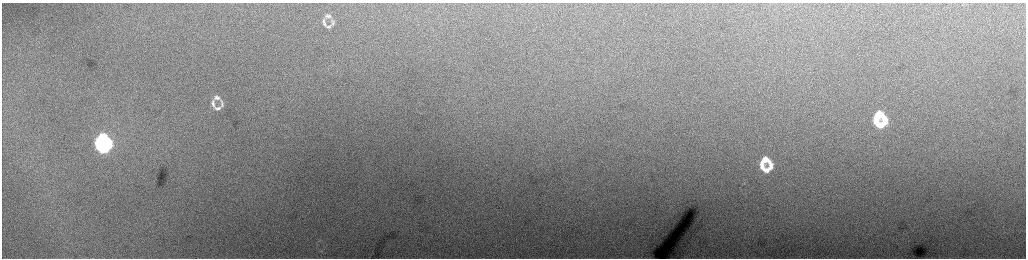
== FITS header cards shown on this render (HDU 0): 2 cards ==
NAXIS1  =                 2048 /fastest changing axis
NAXIS2  =                  512 /next to fastest changing axis

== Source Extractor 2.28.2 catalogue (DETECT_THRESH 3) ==
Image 2048 x 512 px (HDU 0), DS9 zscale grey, zoomed out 1/2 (1 PNG px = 2 x 2 image px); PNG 1028 x 260 px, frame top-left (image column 1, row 511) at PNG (2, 3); no overlay
Background 223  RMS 3.6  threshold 10.7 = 3 sigma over >= 5 px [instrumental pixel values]
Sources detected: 19; all 19 listed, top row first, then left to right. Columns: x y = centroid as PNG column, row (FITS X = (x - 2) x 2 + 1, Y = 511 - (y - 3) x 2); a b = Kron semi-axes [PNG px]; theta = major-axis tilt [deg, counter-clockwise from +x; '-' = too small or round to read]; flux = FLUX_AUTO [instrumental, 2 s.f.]
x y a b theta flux
328 16 10 7 -2 3200
324 22 11 4 -80 2300
333 22 10 5 -81 2200
328 27 8 5 4 2000
217 98 8 6 -8 3100
213 103 11 4 -83 2800
222 103 10 4 -78 1900
218 108 9 5 5 2600
879 114 7 6 - 14000
876 120 8 4 -83 12000
884 120 10 5 -81 12000
880 125 6 5 - 11000
103 138 14 7 -37 76000
99 144 9 4 -75 48000
104 149 11 5 27 66000
765 159 7 6 - 8600
762 166 8 4 -77 6600
771 166 9 5 86 4900
766 170 6 4 3 5500